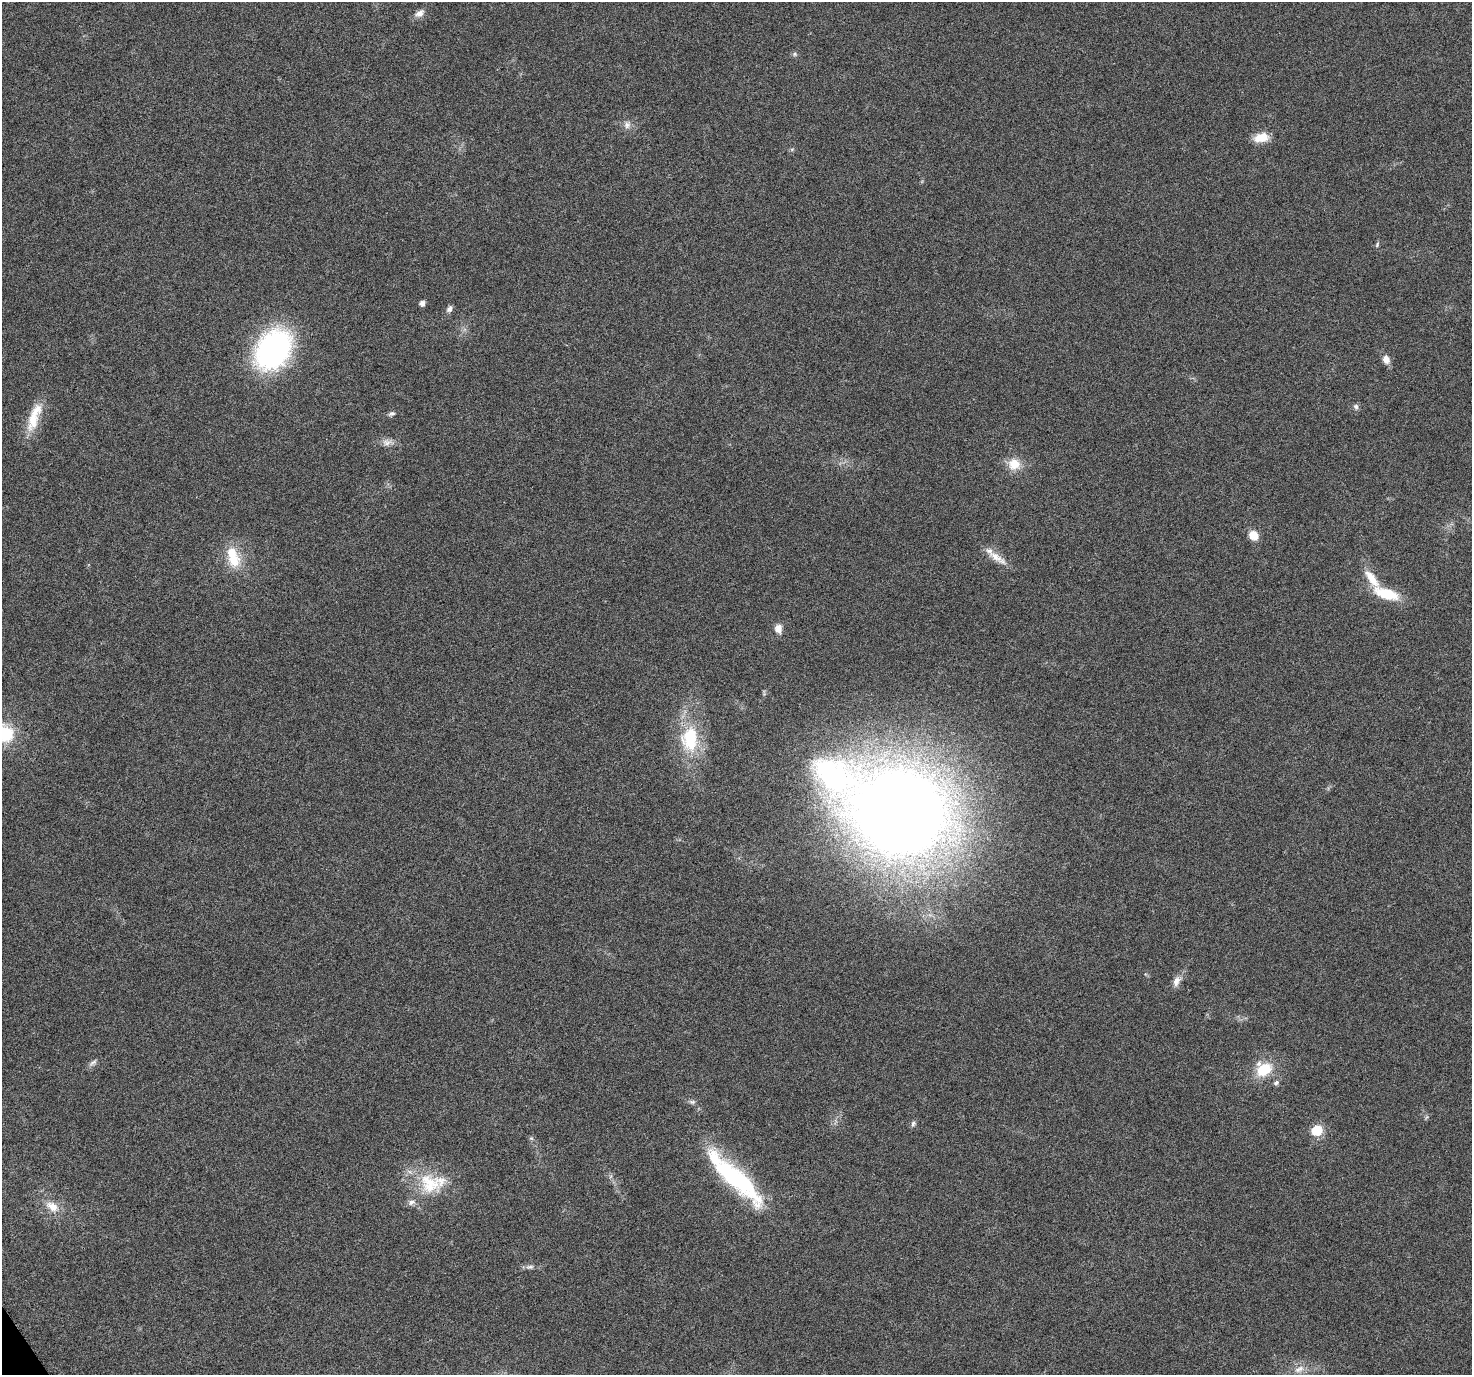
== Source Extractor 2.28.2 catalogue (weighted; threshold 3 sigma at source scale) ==
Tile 7 of 4 x 4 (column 3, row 2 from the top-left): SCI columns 2945-4414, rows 2871-4243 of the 5894 x 5802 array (HDU 1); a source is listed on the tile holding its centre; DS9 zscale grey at full resolution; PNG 1474 x 1377 px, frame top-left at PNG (2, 2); no overlay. Shown black and unused: <1% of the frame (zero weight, under 3 of 6 exposures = <1% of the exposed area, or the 3 px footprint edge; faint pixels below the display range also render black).
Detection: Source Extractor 2.28.2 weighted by HDU 2 'WHT'; one run over the whole footprint, this tile lists its part. Background 0.0244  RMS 0.0036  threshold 0.0148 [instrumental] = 3 sigma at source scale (4.09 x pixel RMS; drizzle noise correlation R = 1.36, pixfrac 0.8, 0.0396/0.0396 arcsec/px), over >= 5 px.
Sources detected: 44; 1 inside a brighter object's white glare — not listed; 5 inside a brighter listed object's ellipse — not listed separately; the other 38 listed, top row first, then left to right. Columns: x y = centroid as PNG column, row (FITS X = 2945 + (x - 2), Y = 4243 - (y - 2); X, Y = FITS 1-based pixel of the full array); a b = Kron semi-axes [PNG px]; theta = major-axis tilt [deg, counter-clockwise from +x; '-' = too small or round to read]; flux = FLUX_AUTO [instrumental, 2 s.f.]
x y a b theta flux
419 13 13 8 33 2
795 54 6 5 - 0.62
627 125 11 10 - 1.8
1261 138 18 10 11 5
792 149 6 4 18 0.46
1377 245 8 5 65 0.58
422 303 5 4 - 1.7
449 309 10 6 54 1.2
273 349 33 24 56 91
1386 359 10 8 -74 2.6
1356 407 7 6 - 0.98
392 414 9 5 19 0.88
33 417 38 14 80 8.5
387 442 13 9 6 2.2
1014 464 15 14 - 5.6
1253 535 10 8 -53 4.7
996 557 33 9 -34 4.5
233 558 26 19 -66 9.8
1372 578 27 9 -54 6.3
1386 594 31 12 -18 11
778 629 11 8 -87 2.5
5 734 24 21 -6 16
690 739 35 23 89 20
832 775 76 50 -37 70
900 812 53 46 -26 810
1176 981 15 9 66 2.4
93 1063 14 5 40 1.1
1264 1070 20 14 31 10
1276 1083 7 6 - 0.89
692 1102 9 6 -1 0.95
913 1123 8 6 72 0.84
1317 1130 6 6 - 27
531 1138 6 4 -41 0.53
734 1179 60 25 -52 32
429 1184 35 27 -40 17
52 1206 19 11 -33 4.8
530 1267 11 6 10 1.2
1299 1369 16 8 24 3
Isophote crosses this tile's border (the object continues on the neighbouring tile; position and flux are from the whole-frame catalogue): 1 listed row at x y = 5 734